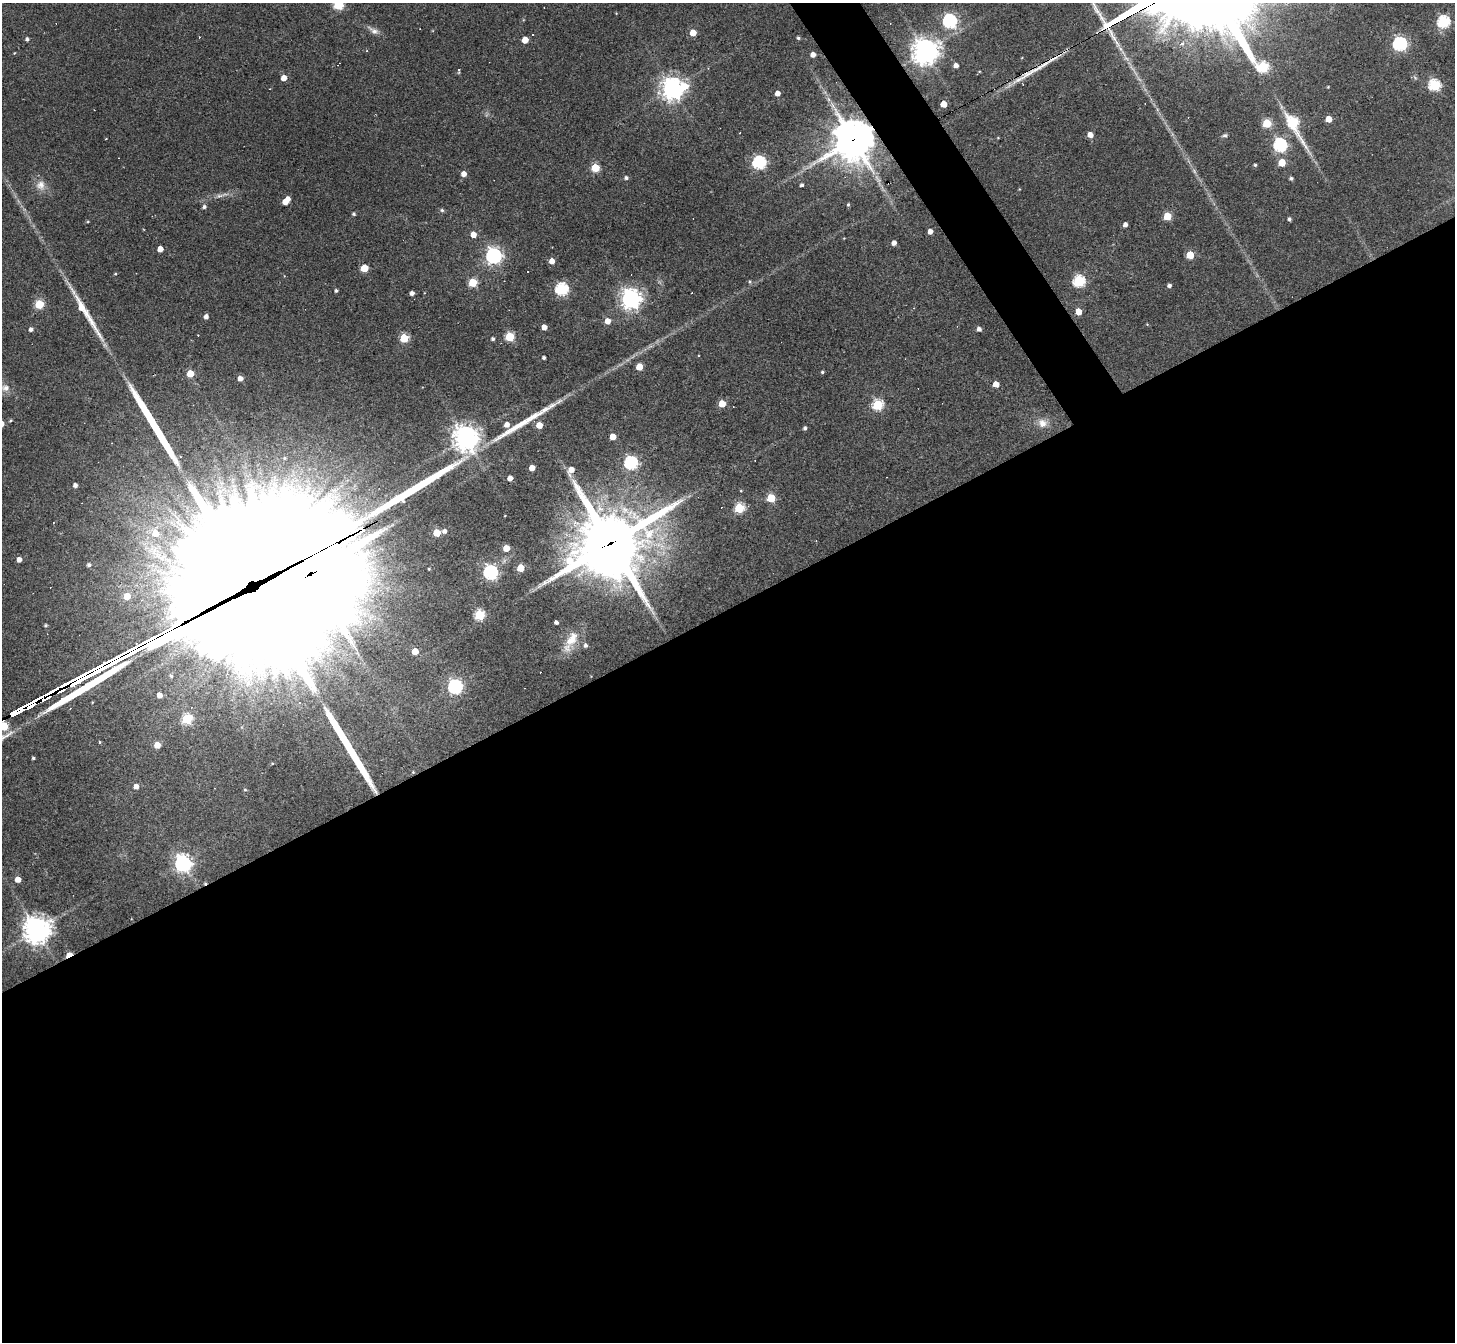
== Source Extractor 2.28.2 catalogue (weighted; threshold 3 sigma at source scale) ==
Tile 15 of 4 x 4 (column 3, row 4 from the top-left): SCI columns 2906-4358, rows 290-1629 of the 5810 x 5801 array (HDU 1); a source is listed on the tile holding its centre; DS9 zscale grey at full resolution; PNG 1457 x 1344 px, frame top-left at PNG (2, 3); no overlay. Shown black and unused: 56% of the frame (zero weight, under 3 of 4 exposures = <1% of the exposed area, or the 3 px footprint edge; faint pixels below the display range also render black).
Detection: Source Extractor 2.28.2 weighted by HDU 2 'WHT'; one run over the whole footprint, this tile lists its part. Background 0.077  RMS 0.0055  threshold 0.025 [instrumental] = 3 sigma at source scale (4.5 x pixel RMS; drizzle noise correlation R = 1.50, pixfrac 1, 0.05/0.05 arcsec/px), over >= 5 px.
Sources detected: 154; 1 inside a brighter object's white glare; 9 cosmic-ray / hot-pixel residue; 7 long thin detections or spike segments (spike, bleed or trail) — not listed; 3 inside a brighter listed object's ellipse — not listed separately; the other 134 listed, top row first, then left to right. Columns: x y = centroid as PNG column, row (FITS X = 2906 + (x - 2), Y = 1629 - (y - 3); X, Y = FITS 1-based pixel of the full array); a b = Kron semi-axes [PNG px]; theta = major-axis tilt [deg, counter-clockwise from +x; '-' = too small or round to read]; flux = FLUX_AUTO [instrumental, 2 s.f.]
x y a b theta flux
339 5 5 5 - 39
950 21 6 6 - 110
1443 22 6 6 - 75
373 30 18 7 -32 3.2
693 33 5 4 - 9.1
798 38 4 4 - 0.9
27 39 5 4 - 1.3
525 40 5 5 - 8.1
1182 43 5 5 - 1.5
1400 44 6 6 - 110
366 51 4 3 - 0.48
925 51 8 8 - 680
14 53 3 3 - 0.37
813 54 4 4 - 4.2
956 65 4 4 - 3
459 71 6 3 88 0.79
1028 74 49 7 32 13
284 78 5 4 - 5.7
1434 85 6 6 - 63
1328 87 3 3 - 0.41
672 88 9 8 - 420
777 93 4 4 - 4.4
828 99 7 4 -71 1.3
944 104 5 5 - 8.8
1329 119 5 4 - 9.5
1293 122 9 6 -62 58
1267 123 5 5 - 27
1090 135 5 5 - 4
1225 135 7 5 11 1.2
853 140 13 13 - 1600
1280 145 6 6 - 110
759 162 6 6 - 90
1282 162 5 5 - 13
1255 165 4 3 - 0.82
595 168 5 5 - 25
1194 171 8 5 -47 1.4
464 174 4 4 - 4.3
626 178 5 4 - 1.4
1291 178 4 4 - 1.3
40 185 14 13 - 5.4
802 185 4 3 - 1.3
1019 189 3 3 - 0.4
286 201 8 4 46 9.6
848 205 4 3 - 0.7
204 207 5 4 - 1.6
442 210 6 5 - 1
354 214 5 4 - 0.82
1167 216 5 5 - 20
1289 219 4 4 - 1.2
88 221 5 3 - 0.52
1125 224 4 4 - 2.4
930 231 4 4 - 3.5
473 234 5 4 - 6
894 243 4 4 - 3
160 249 4 4 - 5.4
1190 255 5 5 - 18
493 256 6 6 - 200
552 261 5 5 - 4.8
364 268 5 5 - 19
115 274 4 3 - 0.56
750 281 6 3 -82 0.65
1079 281 6 6 - 68
473 282 5 5 - 27
1169 285 4 4 - 1.9
562 289 6 6 - 84
336 291 3 3 - 1.1
412 293 4 4 - 2.2
692 293 3 2 - 0.46
631 299 7 7 - 370
39 304 5 5 - 31
1078 311 5 4 - 11
206 317 5 4 - 2.4
607 321 5 5 - 6.1
544 327 4 4 - 4.9
31 329 4 4 - 2
979 329 4 4 - 2.2
509 337 5 5 - 33
404 338 5 5 - 31
493 339 4 3 - 1.3
544 357 4 3 - 1.2
639 367 5 5 - 11
822 372 4 3 - 0.79
190 374 5 5 - 11
240 378 4 4 - 3.6
996 384 4 4 - 6.2
6 388 14 9 1 4.5
722 404 5 5 - 12
878 405 5 5 - 50
10 420 5 4 - 0.7
1042 423 13 11 -27 5.1
507 425 5 4 - 3.6
539 425 5 5 - 8.9
805 428 4 4 - 1.1
613 437 5 5 - 8
466 438 9 8 - 560
631 463 6 6 - 91
532 468 4 4 - 6.2
571 470 7 5 63 4.9
510 478 4 4 - 3.9
75 485 4 4 - 2.2
771 498 5 5 - 25
739 508 5 5 - 43
444 531 5 4 - 2.2
155 533 8 7 - 8.6
437 533 5 5 - 16
611 543 29 25 31 3300
506 548 5 5 - 10
19 559 4 4 - 3.7
89 565 4 4 - 1.3
521 568 5 5 - 15
429 569 3 3 - 0.49
490 572 6 6 - 130
246 582 110 91 31 37000
127 596 5 5 - 8.1
479 615 5 5 - 49
556 622 4 4 - 1.5
45 625 4 4 - 0.81
572 639 27 14 58 11
585 645 5 5 - 1.4
415 651 5 5 - 8.5
455 687 6 6 - 130
159 695 5 4 - 4.1
187 719 5 5 - 42
2 720 4 3 - 2
4 726 5 5 - 23
100 742 3 2 - 1
157 745 5 5 - 8.8
33 758 3 3 - 0.9
136 786 5 5 - 3.4
245 790 5 4 - 0.73
183 863 7 6 - 220
18 879 4 4 - 5.7
37 930 9 9 - 680
69 955 6 4 28 11
Overlapping masked pixels (flux is a lower limit): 6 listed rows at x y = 1028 74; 853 140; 611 543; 246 582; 2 720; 69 955
Isophote crosses this tile's border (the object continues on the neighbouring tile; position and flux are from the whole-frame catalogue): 4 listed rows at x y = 339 5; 6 388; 2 720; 4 726